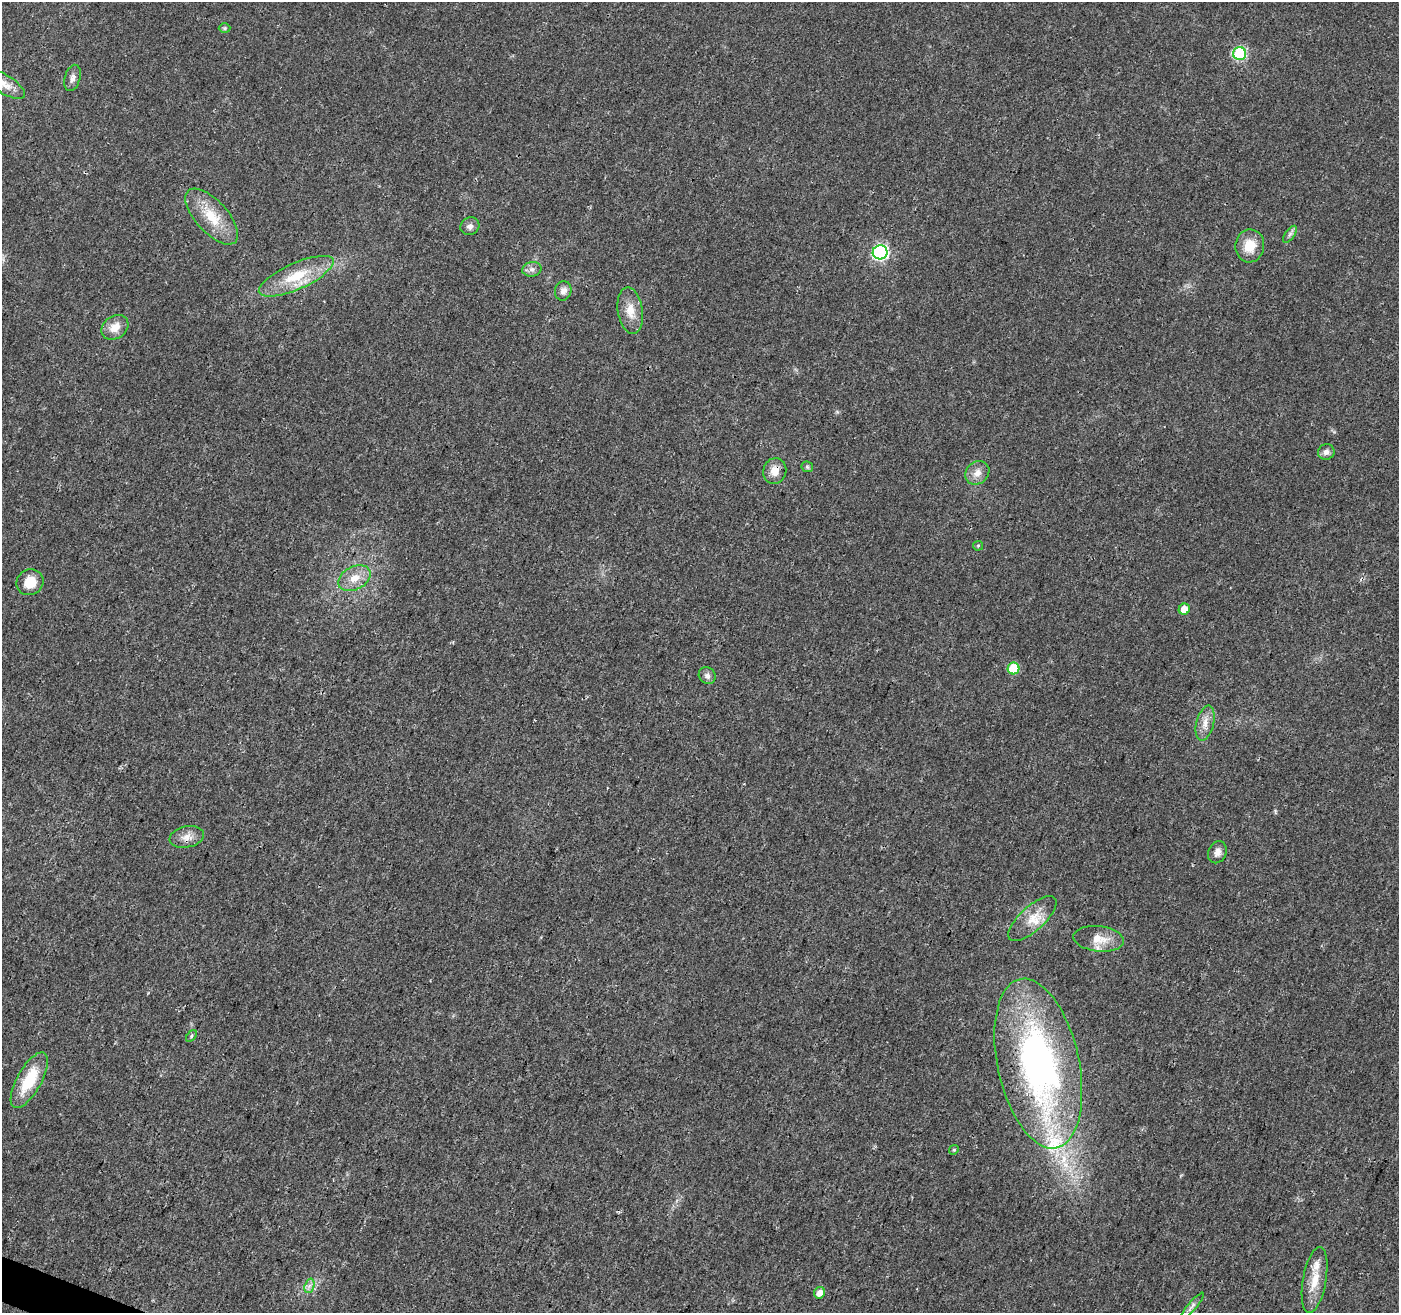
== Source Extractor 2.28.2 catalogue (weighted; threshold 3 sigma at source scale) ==
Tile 7 of 4 x 4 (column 3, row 2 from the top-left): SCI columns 2797-4193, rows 2835-4145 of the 5603 x 5731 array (HDU 1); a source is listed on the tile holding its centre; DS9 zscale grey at full resolution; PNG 1401 x 1315 px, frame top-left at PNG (2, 2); each listed source drawn as its Kron ellipse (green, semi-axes under 4 px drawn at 4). Shown black and unused: <1% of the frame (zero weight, under 3 of 4 exposures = <1% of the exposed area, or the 3 px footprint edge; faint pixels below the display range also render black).
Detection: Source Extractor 2.28.2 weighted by HDU 2 'WHT'; one run over the whole footprint, this tile lists its part. Background 0.0184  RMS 0.0034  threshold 0.0153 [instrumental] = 3 sigma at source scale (4.5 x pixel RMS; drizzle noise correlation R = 1.50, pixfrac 1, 0.0396/0.0396 arcsec/px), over >= 5 px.
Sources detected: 39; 2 inside a brighter listed object's ellipse — not listed separately; the other 37 listed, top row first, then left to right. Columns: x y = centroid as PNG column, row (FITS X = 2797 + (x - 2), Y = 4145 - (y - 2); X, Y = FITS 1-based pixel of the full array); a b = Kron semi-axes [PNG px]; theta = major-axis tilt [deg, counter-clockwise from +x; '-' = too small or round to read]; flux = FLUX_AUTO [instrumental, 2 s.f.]
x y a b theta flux
225 28 6 5 - 0.54
1240 53 6 6 - 40
73 78 13 7 74 1.7
4 84 24 9 -31 3.6
212 217 35 16 -48 10
470 226 10 8 28 1.5
1290 234 10 5 54 0.97
1250 246 16 14 82 6.7
880 252 7 7 - 71
532 269 9 7 11 1.5
296 276 40 13 24 12
563 291 10 8 75 1.8
630 311 23 12 -81 5.4
115 327 14 11 36 4.2
1326 452 8 7 - 1.7
807 467 6 5 - 0.56
775 471 13 11 74 3.7
977 473 13 11 40 2.9
978 546 5 5 - 0.4
354 578 17 11 27 5
30 582 14 12 31 6.2
1184 609 6 5 - 3.9
1013 668 6 6 - 12
707 676 9 8 - 1.4
1205 723 18 8 76 3.4
187 837 17 10 12 3.1
1217 852 11 9 66 2
1032 919 30 12 42 6.6
1099 939 25 12 -6 6.2
191 1036 7 4 52 0.58
1038 1064 86 40 -78 130
29 1080 31 12 61 14
954 1150 5 4 - 0.46
1315 1280 33 11 80 7.2
309 1286 7 4 71 1.1
820 1293 6 5 - 2.9
1192 1306 17 4 50 1.3
Overlapping masked pixels (flux is a lower limit): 1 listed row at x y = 775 471
Isophote crosses this tile's border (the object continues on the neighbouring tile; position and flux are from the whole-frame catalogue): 1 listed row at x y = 4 84